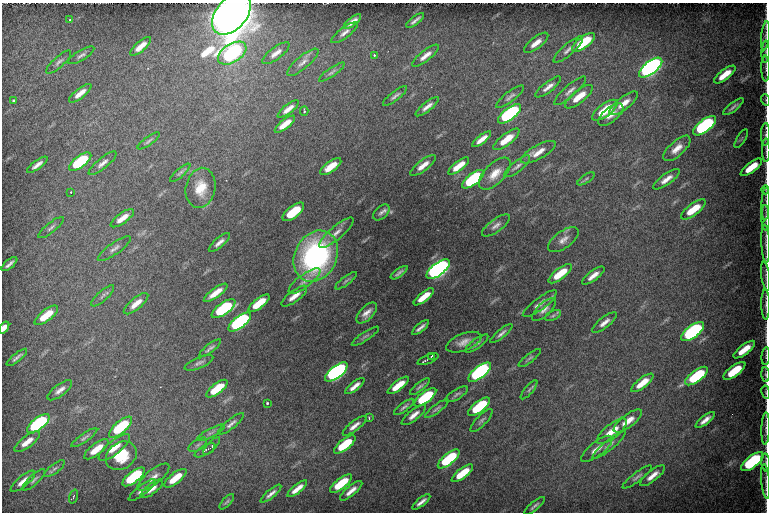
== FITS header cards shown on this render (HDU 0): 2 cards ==
NAXIS1  =                  765 / Width of image
NAXIS2  =                  510 / Height of image

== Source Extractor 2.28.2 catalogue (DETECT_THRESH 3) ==
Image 765 x 510 px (HDU 0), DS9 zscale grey, 1 PNG px = 1 image px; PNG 769 x 514 px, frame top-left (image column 1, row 510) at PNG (2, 3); each listed source drawn as its Kron ellipse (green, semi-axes under 4 px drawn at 4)
Background 568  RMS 59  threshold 178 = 3 sigma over >= 5 px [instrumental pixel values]
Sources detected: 181; all 181 listed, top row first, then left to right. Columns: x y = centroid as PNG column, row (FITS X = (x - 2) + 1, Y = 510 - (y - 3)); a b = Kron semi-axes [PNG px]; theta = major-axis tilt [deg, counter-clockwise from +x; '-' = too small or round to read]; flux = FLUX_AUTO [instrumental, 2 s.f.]
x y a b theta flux
232 14 24 15 50 1.2e+07
70 20 3 3 - 4.6e+03
415 20 10 3 38 1.2e+04
352 21 10 4 37 2.2e+04
345 33 16 5 36 1.8e+04
766 36 14 4 83 1.7e+04
583 42 14 5 37 1.8e+05
536 43 15 5 38 3.3e+04
141 46 13 5 41 4.2e+04
568 50 19 5 41 2.2e+04
766 52 11 4 88 1.2e+04
232 53 16 9 32 9.1e+05
276 53 16 6 37 2.6e+04
81 55 15 5 30 1.5e+04
374 55 3 3 - 4.5e+03
425 56 16 5 38 2.9e+04
59 62 16 5 42 1.6e+04
303 62 20 6 40 2.3e+04
651 68 14 6 38 2.7e+06
766 69 13 4 -89 1.2e+04
332 72 15 4 35 1.2e+04
725 75 13 5 38 6.5e+04
548 87 16 5 37 2.4e+04
570 91 21 5 41 2.3e+04
80 93 14 5 38 3.4e+04
395 96 15 4 38 1.4e+04
510 97 17 5 38 1.6e+04
579 97 17 6 38 7.0e+04
13 100 3 3 - 6.1e+03
766 100 6 3 -71 5.1e+03
624 103 17 6 37 4.1e+04
427 107 14 4 39 2.1e+04
733 107 12 3 38 1.2e+04
288 109 13 4 38 2.6e+04
605 110 15 6 37 1.2e+05
304 111 4 2 - 6.8e+03
509 114 14 6 38 8.6e+05
611 115 15 7 39 3.1e+04
285 124 12 4 38 4.9e+04
705 126 13 6 37 8.4e+05
765 134 11 4 88 1.3e+04
482 139 11 4 38 3.2e+04
506 139 16 6 38 7.5e+04
741 139 11 2 59 5.1e+03
149 141 13 4 35 1.0e+04
677 148 17 7 42 4.0e+04
766 150 12 2 90 7.9e+03
538 152 19 7 29 4.2e+04
80 162 13 5 37 2.8e+05
103 163 17 5 39 2.1e+04
37 165 12 4 36 2.1e+04
423 165 15 5 38 3.3e+04
459 166 12 4 38 5.4e+04
517 166 16 5 39 1.6e+04
331 167 12 5 36 6.3e+04
751 167 13 5 37 8.5e+04
180 173 13 4 41 1.0e+04
495 174 20 10 45 5.4e+04
473 179 13 5 38 5.4e+05
586 179 10 4 33 9.4e+03
666 179 15 5 36 3.1e+04
201 188 20 15 79 8.0e+04
766 190 4 3 - 2.8e+03
71 192 2 2 - 3.1e+03
766 204 16 3 88 1.2e+04
693 209 15 5 37 1.0e+05
293 212 13 6 38 1.5e+05
381 212 10 6 43 1.3e+04
122 218 14 5 36 3.7e+04
766 218 13 4 -88 1.2e+04
496 226 17 6 36 2.1e+04
51 228 16 5 39 1.4e+04
336 233 22 6 40 2.9e+04
563 240 18 8 36 3.1e+04
219 242 13 4 40 2.0e+04
766 244 19 4 -87 1.7e+04
114 249 20 6 36 2.1e+04
316 256 26 21 63 8.3e+05
9 264 9 3 40 1.2e+04
438 269 14 6 38 2.9e+06
399 273 10 3 35 1.2e+04
560 274 14 5 38 1.1e+05
593 276 13 5 37 3.1e+04
766 276 14 4 -83 1.3e+04
304 281 19 6 37 2.6e+04
346 281 13 4 37 1.0e+04
216 293 14 4 37 4.8e+04
103 296 15 5 42 1.6e+04
294 296 15 5 37 3.5e+04
424 297 12 4 39 6.3e+04
259 303 13 5 38 1.0e+05
136 304 15 5 40 4.0e+04
540 304 21 6 37 3.1e+04
766 304 15 4 -89 1.5e+04
224 309 14 6 35 4.5e+05
544 310 15 6 42 2.2e+04
367 313 13 6 46 2.9e+04
46 315 14 5 38 9.8e+04
553 316 9 4 26 8.0e+03
240 322 13 6 38 1.1e+06
604 322 15 5 38 2.5e+04
4 328 7 4 53 2.7e+04
420 328 10 3 41 1.5e+04
693 332 14 6 37 8.8e+05
501 334 14 4 39 1.5e+04
365 336 16 4 33 1.1e+04
464 342 18 8 21 3.6e+04
477 344 14 5 36 1.4e+04
210 348 13 4 39 1.2e+04
744 350 13 5 37 6.4e+04
431 356 4 2 - 5.4e+03
766 356 9 2 86 5.1e+03
17 357 13 3 39 1.2e+04
530 358 13 3 38 7.5e+03
428 359 11 2 23 7.0e+03
199 363 15 5 23 1.4e+04
734 371 13 5 37 1.4e+05
336 372 13 6 38 1.7e+06
480 372 13 6 38 1.1e+06
765 375 7 4 -88 7.3e+03
696 376 13 5 37 3.1e+05
642 383 13 5 38 5.8e+04
398 385 13 4 38 7.2e+04
355 386 12 4 39 2.6e+04
420 387 12 4 40 9.9e+03
217 389 13 5 38 1.3e+05
60 390 15 6 37 2.3e+04
529 390 12 4 51 8.9e+03
766 392 7 3 -81 5.0e+03
457 394 12 5 31 1.1e+04
425 397 13 5 38 3.2e+05
267 403 3 3 - 4.9e+03
404 407 12 3 36 1.0e+04
479 407 13 5 38 2.8e+05
437 409 14 4 37 1.1e+04
414 415 15 5 39 2.7e+04
369 418 3 2 - 3.5e+03
481 420 15 5 46 1.3e+04
705 420 11 4 38 2.5e+04
628 421 17 6 37 4.6e+04
38 424 13 6 38 6.5e+05
231 424 16 5 39 1.6e+04
354 426 14 5 38 2.5e+04
121 427 14 6 41 3.1e+05
766 428 16 4 88 1.5e+04
612 431 18 7 39 6.4e+04
211 433 15 4 28 1.5e+04
84 438 15 4 34 1.2e+04
27 442 15 5 37 4.0e+04
198 445 10 5 32 1.2e+04
345 445 13 5 38 1.7e+05
609 445 21 5 39 1.9e+04
212 446 11 4 47 1.2e+04
114 447 19 7 38 6.0e+04
96 449 15 5 38 6.7e+04
597 449 19 7 38 3.9e+04
205 450 11 4 30 8.3e+03
121 456 16 13 35 1.4e+05
449 459 13 5 39 3.0e+05
752 462 13 6 38 6.0e+05
766 462 9 4 -84 8.5e+03
54 469 12 4 38 1.2e+04
462 473 13 5 38 1.1e+05
652 476 15 5 39 3.3e+04
134 477 13 5 38 3.5e+05
153 477 20 7 39 3.2e+04
637 477 18 4 37 1.5e+04
175 478 13 5 38 8.4e+04
34 480 15 5 43 1.3e+04
23 481 15 5 40 3.1e+04
766 481 17 3 -84 1.4e+04
341 484 13 5 39 1.5e+05
152 489 14 5 38 2.5e+04
297 489 12 4 39 3.4e+04
142 490 16 5 38 2.0e+04
351 491 14 5 40 3.0e+04
271 494 13 4 40 1.7e+04
73 496 7 3 71 4.5e+03
227 502 10 4 47 7.2e+03
421 502 11 3 39 1.8e+04
534 506 13 3 39 9.3e+03
At the frame edge (FLAGS 8, measured only in part): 23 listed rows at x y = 232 14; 766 36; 766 52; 766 69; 766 100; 765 134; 766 150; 751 167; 766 190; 766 204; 766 218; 766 244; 766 276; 766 304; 4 328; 744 350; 766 356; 734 371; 765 375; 766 392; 766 428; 766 462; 766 481